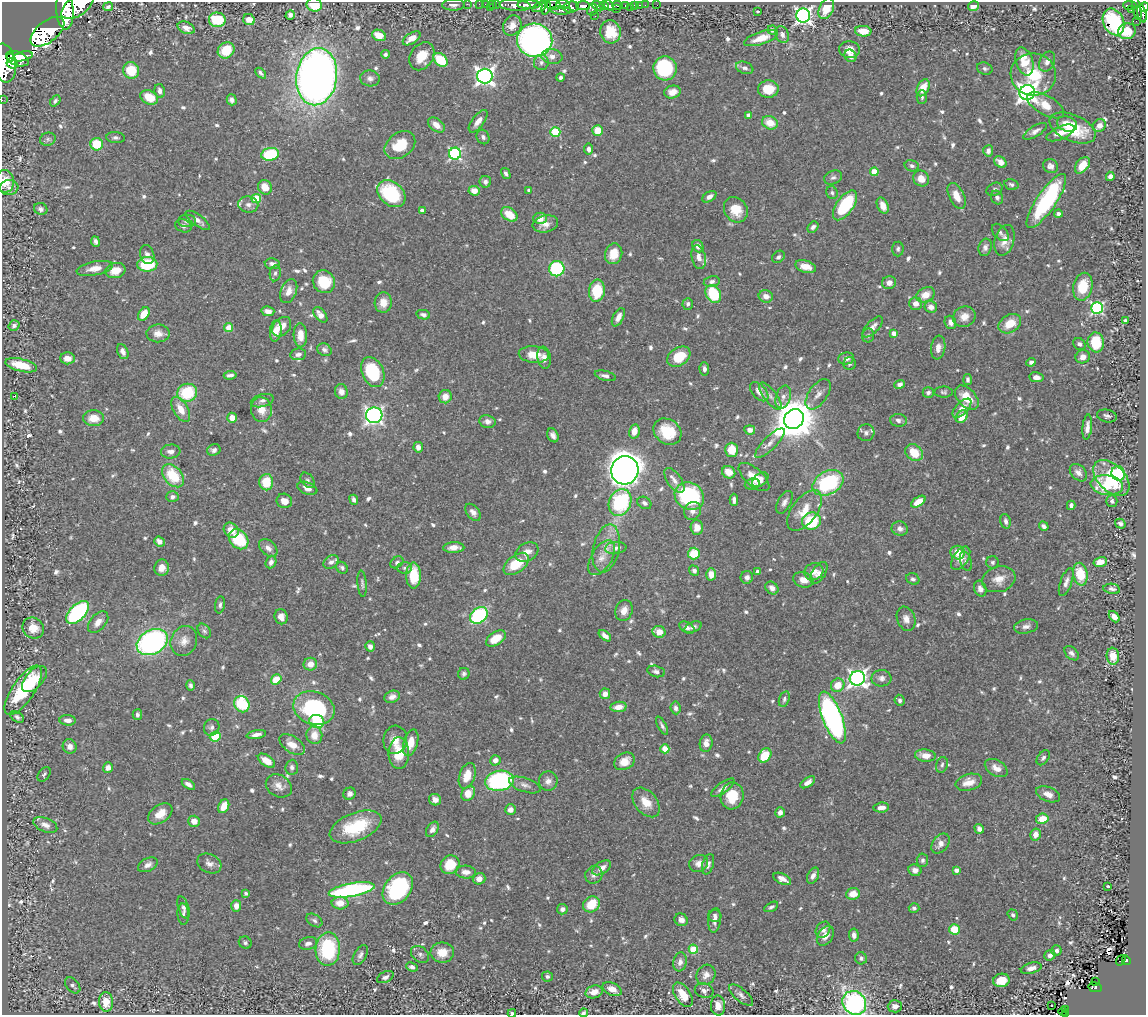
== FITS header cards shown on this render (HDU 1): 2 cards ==
NAXIS1  =                 1144
NAXIS2  =                 1013

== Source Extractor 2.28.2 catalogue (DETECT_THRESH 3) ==
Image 1144 x 1013 px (HDU 1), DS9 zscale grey, 1 PNG px = 1 image px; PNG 1148 x 1017 px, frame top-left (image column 1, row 1013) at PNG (2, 2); each listed source drawn as its Kron ellipse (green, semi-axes under 4 px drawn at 4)
Background 0.786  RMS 0.021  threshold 0.0637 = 3 sigma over >= 5 px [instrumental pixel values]
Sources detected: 812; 2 with non-positive FLUX_AUTO (blend fragments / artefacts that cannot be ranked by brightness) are neither listed nor drawn; of the other 810, the 500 brightest by FLUX_AUTO listed and drawn (310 fainter detections omitted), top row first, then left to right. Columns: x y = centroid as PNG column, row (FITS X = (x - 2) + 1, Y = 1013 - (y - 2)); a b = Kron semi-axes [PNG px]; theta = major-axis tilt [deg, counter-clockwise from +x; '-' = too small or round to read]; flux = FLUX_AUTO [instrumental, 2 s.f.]
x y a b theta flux
467 4 2 2 - 11
479 4 2 2 - 11
486 4 3 2 - 3.4
492 4 2 2 - 17
496 4 3 2 - 30
314 5 8 6 -10 34
453 5 11 5 0 6.7
515 5 16 5 -4 1700
529 5 11 4 1 1700
553 5 7 5 -12 700
563 5 6 4 -3 570
609 5 5 3 - 800
617 5 5 3 - 210
635 5 3 3 - 50
639 5 3 2 - 19
645 5 2 2 - 11
657 5 2 2 - 8.2
1130 5 7 3 -4 160
78 6 18 9 36 5300
583 6 7 4 -1 910
598 6 6 4 -39 750
604 6 5 4 - 880
626 6 3 3 - 230
973 6 6 4 16 9.5
108 7 5 4 - 3.6
540 7 8 4 29 510
546 7 8 4 77 560
571 7 8 5 4 890
630 7 2 2 - 11
1144 7 5 4 - 290
490 8 3 3 - 72
1137 8 13 4 -78 350
616 9 2 2 - 70
826 9 11 7 65 23
65 10 19 8 -86 5800
561 10 10 3 -2 240
592 10 6 5 - 140
1131 10 2 2 - 7.5
758 11 3 3 - 21
1142 13 9 4 -76 420
290 15 5 4 - 5.4
595 16 2 2 - 4.9
803 16 7 7 - 570
217 20 8 7 - 59
249 20 6 5 - 11
1136 21 2 2 - 6.9
1114 22 14 10 -65 120
512 25 10 8 56 14
186 28 9 5 -25 9.1
772 30 4 4 - 3.6
863 31 8 5 -5 16
1127 31 9 7 12 24
47 32 20 10 38 6000
610 32 11 10 - 41
379 35 7 5 -25 21
782 35 8 6 -66 5.5
412 38 10 5 33 15
761 38 18 6 18 21
535 40 18 16 -11 560
226 50 9 7 40 38
850 50 10 8 -4 14
385 54 4 4 - 3.6
22 56 10 4 15 1600
422 56 15 11 57 27
552 56 10 7 -8 9.3
850 56 6 5 - 11
10 58 3 2 - 1300
17 59 12 7 -20 3200
441 60 8 5 -43 56
1024 61 14 8 -72 30
541 62 7 7 - 5.1
1047 62 10 7 63 8.3
4 63 19 11 -81 5000
12 63 6 5 - 1100
665 68 12 11 - 120
745 68 9 6 -21 5.3
985 69 8 6 -21 3.6
131 70 8 8 - 44
261 73 6 3 -43 3.9
1033 74 23 21 -6 58
485 76 7 7 - 680
317 77 29 20 82 1200
561 77 4 4 - 3.6
370 78 10 8 -13 6.2
923 88 9 5 63 22
768 89 10 8 6 29
160 91 7 5 -75 5.9
672 92 8 6 14 12
1027 93 7 7 - 890
149 97 9 6 -26 30
922 97 7 5 86 3.4
2 100 2 2 - 10
232 100 5 5 - 5.6
55 101 6 4 49 3.4
1046 105 20 9 -29 22
748 115 4 4 - 8.2
478 121 13 6 52 11
770 123 8 6 -24 22
1067 124 10 7 -19 15
436 125 9 6 -37 12
1099 125 7 6 - 13
1073 128 24 13 -24 68
598 130 5 5 - 26
1035 131 13 5 32 7.1
555 132 5 5 - 80
1060 133 15 6 23 17
483 137 7 6 - 4.4
115 138 9 5 -6 3.9
48 139 8 6 17 3.7
97 144 6 6 - 47
400 145 17 12 36 40
589 149 5 4 - 6.8
988 151 5 5 - 6
270 154 9 6 13 87
455 154 6 6 - 220
1000 162 7 5 -40 9.9
1082 165 9 6 53 21
912 166 7 6 - 4.3
1051 166 7 6 - 6.8
874 172 4 4 - 32
506 173 6 4 -59 4.1
1110 176 4 4 - 6.5
833 177 9 6 21 4.5
921 178 8 7 - 16
5 181 11 9 -89 26
485 182 6 5 - 4.5
1011 184 7 5 -17 3.8
265 187 7 7 - 20
9 188 9 7 7 6.5
995 189 8 6 23 3.8
529 190 3 3 - 3.7
474 191 6 4 -5 15
832 193 6 5 - 3.7
391 194 16 11 -40 98
957 196 14 7 -65 19
709 197 8 5 32 7.2
997 197 7 5 -59 5.1
256 198 5 4 - 48
1046 201 32 9 56 170
248 205 10 8 -11 7
845 205 17 8 55 91
883 206 8 5 -67 15
41 209 7 6 - 4.6
736 210 13 11 -55 30
422 211 4 4 - 7.5
509 214 9 6 -36 25
1058 214 4 4 - 3.7
540 218 6 6 - 17
198 220 14 5 -36 8.7
187 221 9 6 0 5.5
545 224 13 8 14 11
183 226 8 6 -20 5
813 227 6 4 48 4.2
1000 232 10 6 -46 4.3
1004 240 16 9 74 17
95 241 5 3 - 4.4
698 246 6 5 - 9.1
985 247 9 6 71 6.1
898 249 7 6 - 3.4
147 254 10 7 -74 5.9
614 254 10 8 73 23
699 257 12 7 -77 13
778 257 7 5 44 4.4
147 264 10 7 3 65
272 264 8 5 -7 5.3
806 267 10 6 -18 16
95 268 18 7 11 13
557 269 7 7 - 140
115 271 10 7 13 21
275 273 8 5 82 3.6
712 281 8 5 12 5.1
324 282 12 11 - 51
889 283 7 6 - 9
1083 287 14 9 77 37
289 291 12 7 67 11
597 291 11 8 81 56
713 294 9 7 -59 63
926 295 9 7 28 18
766 296 7 6 - 10
383 303 10 8 86 16
688 304 6 5 - 4.4
916 304 6 6 - 11
931 307 6 5 - 9.1
1097 308 6 6 - 210
268 311 6 5 - 10
144 314 7 5 55 23
320 315 9 5 -50 12
423 315 7 4 -12 4.5
618 317 10 5 62 9
964 317 11 10 - 14
1125 321 4 3 - 3.6
950 322 7 5 -69 6
1010 324 12 8 32 26
14 326 5 5 - 5.1
282 327 11 8 47 16
873 327 13 6 46 8.8
229 328 4 4 - 32
276 331 11 5 83 14
158 333 11 9 -2 12
894 333 4 4 - 14
300 335 12 6 -88 17
868 335 7 6 - 3.5
1096 342 10 8 -83 41
1079 344 6 5 - 4
938 348 12 7 82 8.8
324 350 7 6 - 4.8
123 352 8 5 -66 7.5
298 354 8 6 9 5.8
534 354 15 8 -4 23
679 357 12 9 33 43
1083 357 7 6 - 8.2
68 358 7 6 - 11
544 358 11 7 -80 8.3
846 358 8 6 9 6.7
1031 362 5 4 - 3.9
850 363 6 6 - 3.7
21 365 16 6 -14 42
704 369 7 5 -85 4.7
373 372 16 10 -66 90
230 375 6 3 8 4.7
605 376 11 5 -14 6.1
1036 377 7 5 -8 7.5
968 380 5 4 - 3.8
900 384 5 4 - 6.4
341 392 7 6 - 8.9
759 392 11 6 -47 13
944 392 9 5 -1 3.5
187 393 10 9 - 70
928 393 5 5 - 3.7
818 394 17 9 55 11
14 396 3 2 - 55
770 396 16 6 -52 8.8
445 397 7 6 - 13
783 397 12 7 72 8.4
967 398 14 9 -46 28
262 401 12 6 15 5.4
962 408 12 6 46 12
181 409 14 7 -60 20
261 410 12 10 -80 17
374 415 8 8 - 440
1107 416 10 6 -11 4.4
962 417 7 5 52 25
93 418 10 8 0 22
232 418 5 4 - 14
794 419 11 9 41 5100
898 420 8 6 -7 5.4
487 421 8 6 -10 6.8
1087 427 12 4 83 8.3
750 430 5 4 - 8.7
634 431 7 5 77 14
667 432 15 12 -36 44
866 433 8 8 - 5.1
553 435 7 5 -66 6.6
770 443 20 6 45 9.9
418 447 5 5 - 6.6
214 450 7 5 24 5
732 450 7 6 - 27
171 452 10 7 5 7.4
914 453 9 7 -44 35
625 470 14 13 - 1600
729 472 7 6 - 17
1078 473 10 7 -46 7.7
1118 473 7 6 - 66
173 476 13 9 -49 55
754 477 19 9 -41 22
1111 478 22 13 -44 78
308 480 9 6 -51 3.9
674 480 14 7 -55 9.2
760 480 9 6 38 6.2
266 482 8 7 - 38
828 483 16 11 28 140
752 484 7 5 10 5.6
1107 485 16 10 -7 55
307 488 10 6 -20 9.2
689 496 15 13 -36 140
172 497 6 5 - 4.7
354 500 5 3 - 4.8
734 500 6 4 -90 4.9
284 501 8 7 - 10
1112 501 6 5 - 3.8
620 502 14 11 64 130
784 502 12 6 62 7.1
918 502 8 4 33 16
644 503 7 5 -32 5.2
1071 505 5 4 - 5.2
804 510 23 12 54 31
693 511 9 8 - 7.4
473 512 10 6 -50 7.5
811 521 9 8 - 72
1006 521 7 5 -77 5.2
1120 524 5 4 - 4.5
1044 526 5 3 - 5.1
697 528 7 6 - 11
900 529 8 7 - 6.9
231 530 8 6 -46 15
239 539 11 8 -47 81
159 542 5 4 - 6.6
454 547 11 5 2 12
268 548 11 7 -43 8.1
606 548 24 13 78 27
616 548 10 6 6 7.6
527 552 12 9 30 14
958 553 7 6 - 19
694 554 6 6 - 41
602 558 19 10 58 17
961 558 13 7 56 13
966 561 10 5 -73 3.5
271 562 6 5 - 6.1
331 562 8 6 28 5.6
397 562 7 5 35 4
992 562 6 6 - 3.5
1100 562 7 5 16 15
516 564 15 8 38 46
162 568 8 7 - 11
342 568 6 5 - 3.5
404 568 7 6 - 3.9
694 571 5 4 - 4.6
814 571 10 8 27 15
758 572 4 4 - 7.6
819 573 12 6 57 8.5
711 574 6 5 - 15
1080 574 11 7 -81 43
414 575 13 7 -90 45
747 577 6 6 - 5.1
913 579 7 5 -29 4.1
999 579 17 12 17 17
803 580 10 7 -18 14
1066 582 15 5 70 7.4
362 584 13 4 -85 4.1
772 588 7 5 -44 7.9
980 589 8 6 -70 8
1112 589 8 5 -9 4.9
220 605 8 5 82 3.9
624 610 11 8 71 12
78 612 14 7 45 210
479 615 10 7 39 150
281 617 7 6 - 9.1
1114 617 6 4 -47 10
906 619 12 9 -68 9.7
98 622 12 7 48 11
1026 626 12 7 11 6.6
693 627 9 5 23 4.9
33 628 11 10 - 22
687 628 8 5 -28 6.2
204 631 8 5 -51 3.6
659 632 7 5 -25 15
605 636 7 4 -41 6.9
496 638 11 6 33 26
184 641 15 13 67 15
152 642 16 12 28 310
370 646 5 5 - 8.8
1072 653 8 5 -44 4.8
1113 656 8 6 -84 25
310 664 7 6 - 13
656 671 9 5 -13 5.9
464 674 6 5 - 3.5
857 678 7 7 - 620
881 678 10 8 2 6.3
34 679 16 8 47 22
276 679 5 5 - 34
191 685 5 4 - 3.5
838 685 7 6 - 23
23 690 29 11 56 130
605 694 5 5 - 9.2
392 697 8 6 17 8.4
784 699 8 5 72 3.9
900 700 5 5 - 3.8
242 704 8 7 - 77
618 707 8 5 6 14
314 708 21 16 -18 160
676 708 6 5 - 4.7
137 715 5 5 - 4.4
17 717 7 5 -32 4.4
832 717 27 9 -69 490
68 720 8 5 -4 8.6
317 721 7 6 - 46
662 726 10 4 -62 4.2
212 727 8 7 - 5.8
256 735 10 4 11 8.9
314 735 9 8 - 18
215 737 5 5 - 40
395 740 14 11 83 17
411 743 13 7 74 22
706 743 8 6 80 11
292 745 14 8 -36 18
70 746 7 7 - 11
665 749 4 4 - 35
399 753 16 10 88 36
765 755 7 6 - 41
925 756 10 6 -7 16
1043 758 8 5 52 3.8
495 760 5 5 - 8.2
266 761 10 5 -34 21
624 761 11 8 29 17
942 765 8 6 72 3.8
292 767 7 6 - 4.6
108 768 5 5 - 9.6
996 768 12 7 -30 11
44 774 8 5 54 3.5
467 776 13 7 71 22
499 781 14 10 9 190
548 781 9 9 - 8.5
808 782 8 4 33 7.7
969 782 14 8 15 17
188 784 7 4 -33 6.5
525 785 16 7 -18 8.3
279 786 14 10 -32 12
723 788 14 5 36 7
468 793 8 6 52 22
350 794 6 6 - 5.7
1048 794 12 7 -20 11
732 796 13 11 81 34
435 800 6 5 - 8.4
646 802 17 11 -50 23
224 806 7 5 64 19
881 807 8 5 5 8.9
510 810 5 5 - 7.5
780 812 5 4 - 7
160 814 13 8 35 18
1042 819 6 5 - 22
194 821 6 5 - 12
45 825 13 7 -22 10
356 827 27 14 22 68
432 829 8 5 58 6.4
979 829 5 4 - 6.1
1035 834 6 5 - 12
940 844 11 7 53 11
922 860 7 6 - 4.1
209 863 12 9 -26 9.5
699 863 10 8 27 9.4
708 864 10 5 73 5.6
148 865 10 6 25 8
450 865 10 9 - 33
602 868 10 6 32 10
915 870 6 6 - 7.7
956 870 4 3 - 7
466 872 10 6 -3 9.5
594 875 9 8 - 6.4
813 876 8 5 62 7
479 879 6 6 - 11
782 879 9 5 -25 10
1108 886 3 3 - 37
398 889 18 13 52 150
352 890 23 6 10 250
246 893 3 3 - 3.7
853 894 7 5 6 17
340 903 8 6 -1 16
591 904 9 7 37 39
236 906 6 5 - 11
184 907 11 5 -72 4.8
771 907 7 4 30 3.9
914 908 5 4 - 3.4
562 909 5 5 - 6.1
183 914 10 5 -87 4
1013 915 6 4 -55 3.6
715 916 7 6 - 4.9
314 920 9 5 -34 4.2
681 920 7 6 - 8.3
715 920 12 6 84 8.9
954 929 5 5 - 40
823 930 9 6 54 7.6
854 935 6 5 - 7
825 936 11 7 56 12
245 943 7 6 - 3.6
308 943 9 6 13 6.9
328 949 17 12 87 110
693 949 4 4 - 54
1056 950 5 5 - 5
442 952 12 10 2 21
420 954 10 7 -41 4.5
360 955 11 6 60 5.4
1050 955 6 5 - 6.3
861 958 6 6 - 4.5
1121 960 5 3 - 7.2
1126 960 5 4 - 69
680 962 9 6 79 7.4
412 967 6 4 -23 4.7
1031 968 10 5 14 8.4
706 975 10 9 - 11
547 976 5 5 - 3.7
385 977 9 5 25 4.9
1001 980 8 6 12 27
1096 982 3 2 - 7.7
73 985 9 6 -47 4.6
1095 987 6 5 - 70
612 989 10 6 -26 14
704 991 9 7 -12 5.8
594 992 8 6 16 15
683 995 14 7 -56 28
741 995 15 6 -40 6.4
106 1002 10 7 -86 23
854 1003 12 11 - 320
718 1006 10 7 -88 13
895 1006 7 6 - 8.7
1051 1006 3 2 - 3.6
1065 1009 3 2 - 9.9
1063 1012 4 2 - 6.1
512 1013 4 3 - 3.5
583 1013 4 3 - 4.2
1065 1013 3 3 - 18
At the frame edge (FLAGS 8, measured only in part): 11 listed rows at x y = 314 5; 78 6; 1144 7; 65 10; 4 63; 2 100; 5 181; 854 1003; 512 1013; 583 1013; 1065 1013
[310 fainter detections neither listed nor drawn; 2 non-positive-flux detections neither listed nor drawn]